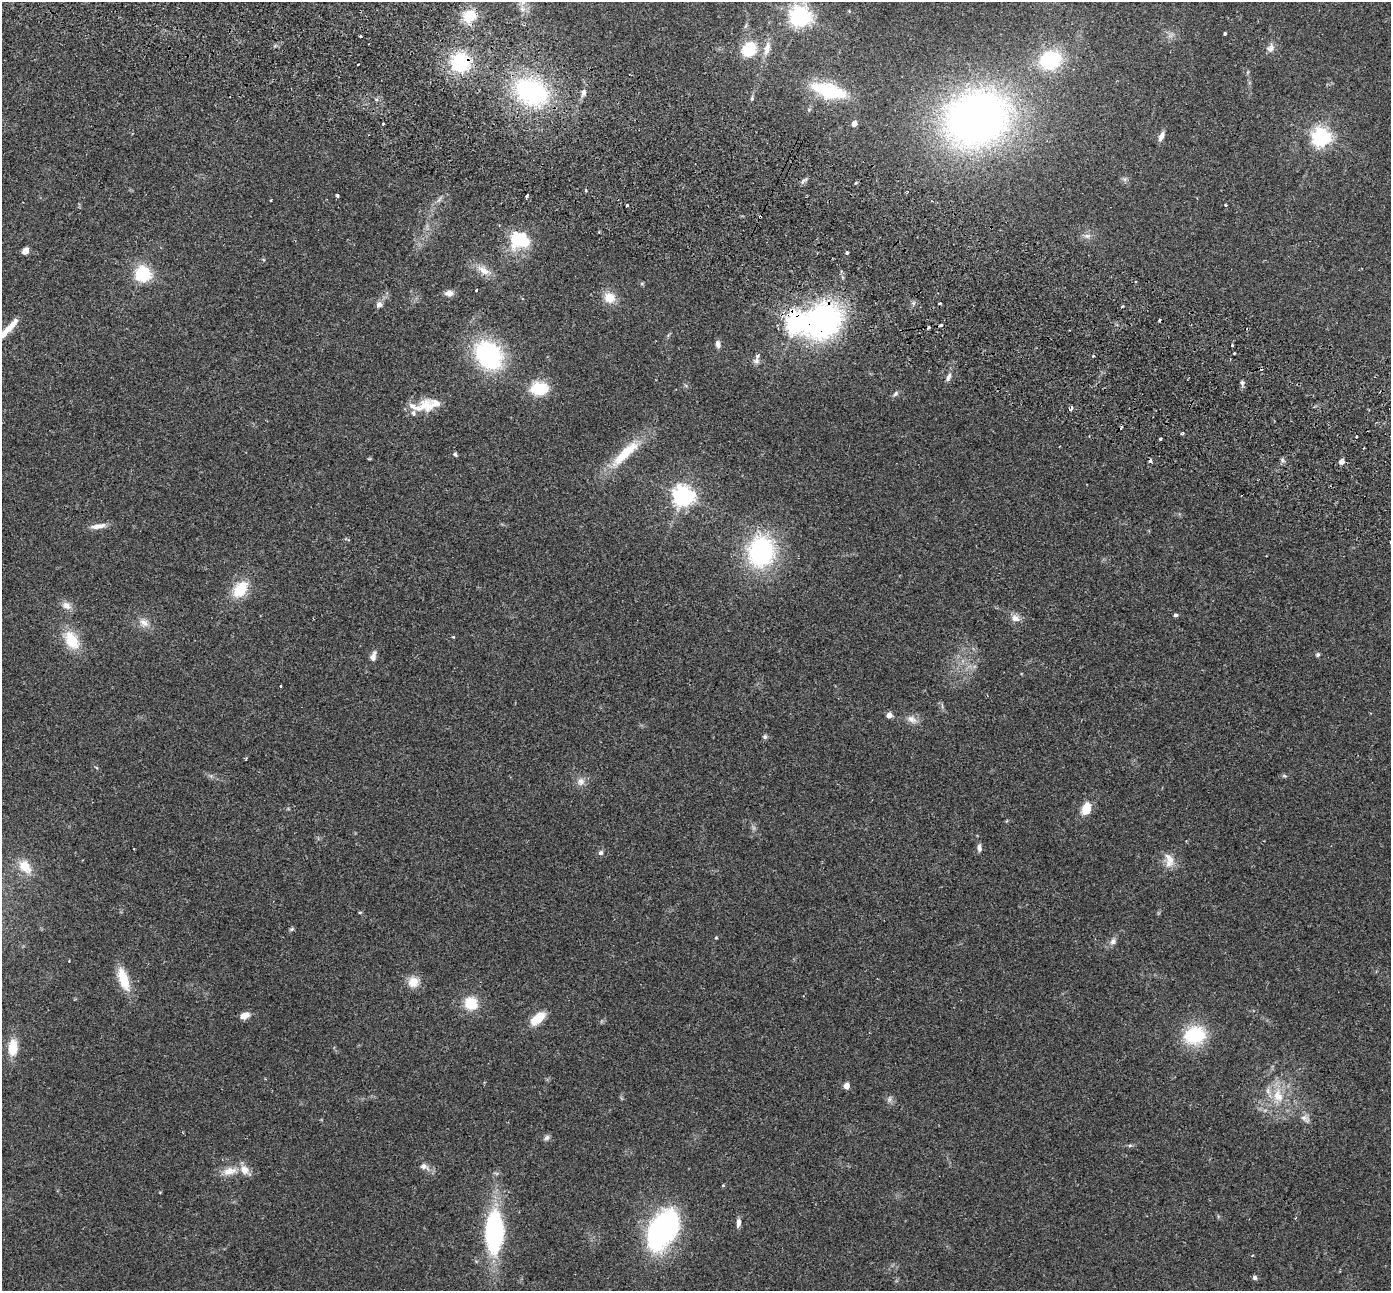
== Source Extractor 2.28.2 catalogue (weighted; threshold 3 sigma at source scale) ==
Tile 11 of 4 x 4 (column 3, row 3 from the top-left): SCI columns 2804-4192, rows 1485-2773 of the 5610 x 5679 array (HDU 1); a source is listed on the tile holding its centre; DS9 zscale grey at full resolution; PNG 1393 x 1293 px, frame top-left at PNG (2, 2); no overlay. Shown black and unused: <1% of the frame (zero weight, under 2 of 3 exposures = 3% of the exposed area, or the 3 px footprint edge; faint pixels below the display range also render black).
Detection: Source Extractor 2.28.2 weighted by HDU 2 'WHT'; one run over the whole footprint, this tile lists its part. Background 0.109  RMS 0.0092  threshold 0.0414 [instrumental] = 3 sigma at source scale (4.5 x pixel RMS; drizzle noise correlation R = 1.50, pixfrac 1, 0.05/0.05 arcsec/px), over >= 5 px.
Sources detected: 114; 1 inside a brighter object's white glare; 8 cosmic-ray / hot-pixel residue — not listed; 3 inside a brighter listed object's ellipse — not listed separately; the other 102 listed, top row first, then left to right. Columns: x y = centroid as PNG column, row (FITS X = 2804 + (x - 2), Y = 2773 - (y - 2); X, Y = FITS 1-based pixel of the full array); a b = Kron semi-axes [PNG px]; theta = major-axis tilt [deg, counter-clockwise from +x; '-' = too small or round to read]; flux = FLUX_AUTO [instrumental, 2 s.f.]
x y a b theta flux
522 9 8 6 -21 3.7
469 16 15 13 23 22
800 17 7 7 - 560
1225 34 3 3 - 1.2
360 36 3 3 - 2.5
1270 48 12 10 70 4.6
749 49 17 14 49 30
767 49 20 8 78 9.3
1051 60 22 18 23 57
460 62 18 17 - 59
829 90 25 11 -16 80
531 92 26 18 -25 160
583 93 8 6 88 3.3
752 99 6 5 - 1.4
977 118 55 45 23 530
854 123 4 4 - 9.4
383 124 3 3 - 2.4
1161 136 11 5 65 5.2
1321 137 6 6 - 420
1125 179 7 4 72 1.8
803 181 8 4 54 2.1
527 195 3 3 - 2.4
337 196 3 3 - 3
270 200 3 2 - 0.78
627 205 4 3 - 4.1
1226 205 4 3 - 0.84
1087 236 9 6 -8 3.1
520 238 26 17 33 40
25 251 5 4 - 16
847 253 3 3 - 1.5
484 270 20 9 -31 9.3
143 273 6 6 - 260
1136 281 3 3 - 1.1
476 290 3 2 - 2.7
449 293 10 7 3 4.6
610 298 15 13 -26 12
940 303 3 3 - 2.1
379 305 9 8 - 3.8
1122 307 3 2 - 1
823 321 33 25 40 220
796 322 7 7 - 550
940 325 3 3 - 12
9 328 34 7 47 15
718 344 8 5 -76 4.2
1232 345 3 3 - 2.6
489 355 29 22 -49 110
757 356 10 6 58 3.8
948 377 12 5 67 3.4
1242 383 6 5 - 1.9
539 388 18 12 2 30
895 394 8 5 46 2.2
425 406 29 18 19 21
1071 409 5 3 - 3.1
1182 433 5 3 - 1.3
1161 439 3 3 - 4.8
625 453 49 12 44 33
455 454 6 5 - 1.5
1150 461 3 3 - 3.3
1341 462 5 4 - 6.9
683 496 7 7 - 580
98 526 22 6 10 6.8
761 552 32 27 84 110
240 589 23 14 53 24
67 606 13 9 -31 6.1
1175 615 6 4 2 1.5
1015 618 12 9 -16 5.7
144 623 14 10 -37 7.2
71 640 24 15 -59 25
1318 655 7 5 56 1.4
373 656 13 6 74 4.6
889 715 5 5 - 6.8
912 719 15 9 -28 5.9
765 737 6 5 - 1.9
581 781 10 9 - 5.3
1086 808 12 8 72 17
979 847 9 5 -90 3.4
601 853 6 5 - 2.4
1170 861 18 11 72 9.8
25 867 18 13 -48 16
360 912 5 3 - 0.83
292 929 7 5 13 1.4
716 938 4 3 - 0.94
1113 941 10 7 63 3.5
123 979 25 10 -72 24
413 982 13 12 - 11
471 1003 11 11 - 25
245 1015 9 6 23 8.3
538 1019 18 9 39 19
1195 1035 22 17 14 49
13 1048 16 9 84 19
846 1086 5 4 - 12
1278 1096 21 14 -79 21
889 1099 7 4 89 2.1
1304 1118 9 8 - 4.1
547 1138 8 7 - 2.5
1130 1145 6 4 19 1.3
424 1166 14 8 -21 5.2
229 1171 19 10 10 12
738 1223 11 5 81 3.9
662 1230 38 24 57 200
494 1232 31 13 89 180
1255 1278 6 5 - 2.2
Overlapping masked pixels (flux is a lower limit): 3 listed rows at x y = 460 62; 823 321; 796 322
Isophote crosses this tile's border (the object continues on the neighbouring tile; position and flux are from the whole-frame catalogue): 1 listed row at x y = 9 328